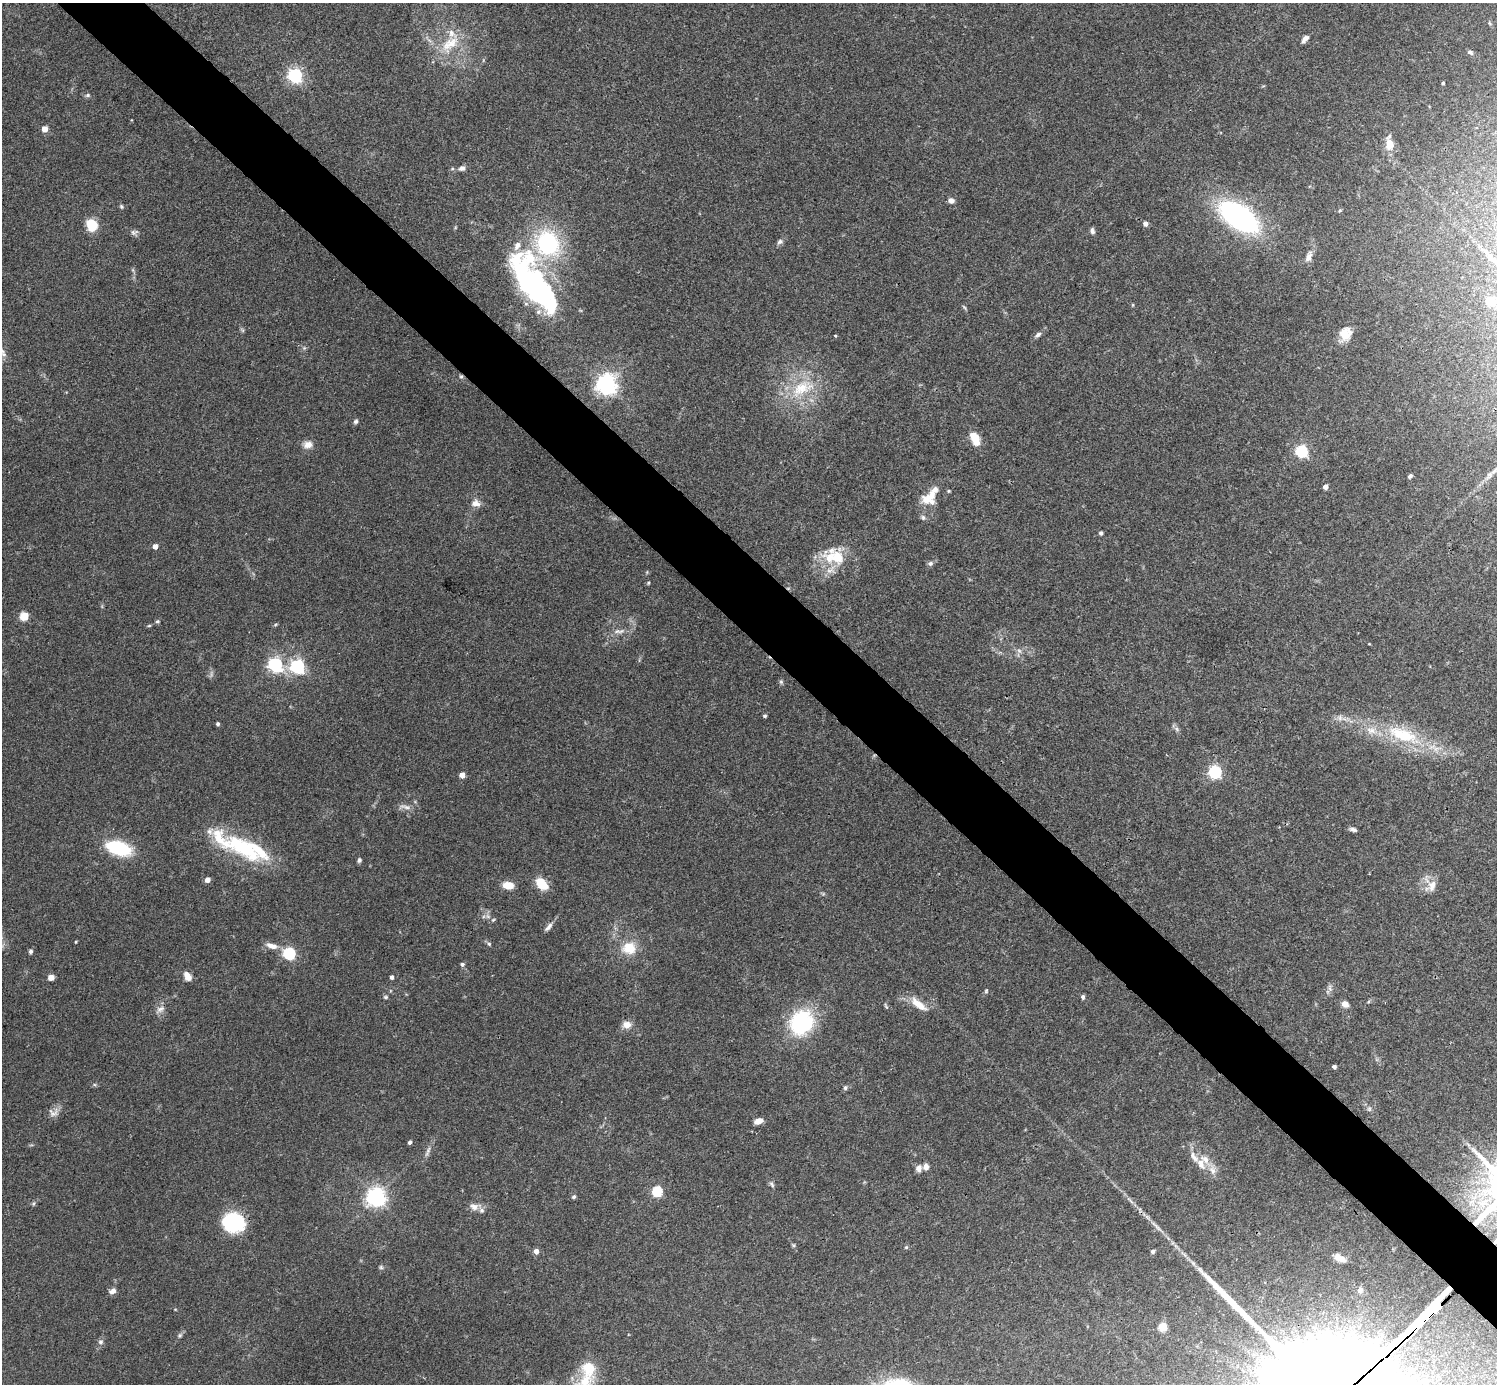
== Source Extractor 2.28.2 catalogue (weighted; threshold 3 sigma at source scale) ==
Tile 6 of 4 x 4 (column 2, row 2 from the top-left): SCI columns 1498-2992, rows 2923-4304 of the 5987 x 5987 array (HDU 1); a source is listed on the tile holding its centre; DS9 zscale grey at full resolution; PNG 1499 x 1386 px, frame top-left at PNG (2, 3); no overlay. Shown black and unused: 5% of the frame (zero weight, under 3 of 4 exposures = <1% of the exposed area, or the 3 px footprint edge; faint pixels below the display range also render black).
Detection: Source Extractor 2.28.2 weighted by HDU 2 'WHT'; one run over the whole footprint, this tile lists its part. Background 0.0754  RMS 0.0055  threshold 0.0246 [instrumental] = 3 sigma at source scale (4.5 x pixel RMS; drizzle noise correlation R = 1.50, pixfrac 1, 0.05/0.05 arcsec/px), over >= 5 px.
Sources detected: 142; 2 inside a brighter object's white glare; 1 long thin detection or spike segment (spike, bleed or trail) — not listed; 15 inside a brighter listed object's ellipse — not listed separately; the other 124 listed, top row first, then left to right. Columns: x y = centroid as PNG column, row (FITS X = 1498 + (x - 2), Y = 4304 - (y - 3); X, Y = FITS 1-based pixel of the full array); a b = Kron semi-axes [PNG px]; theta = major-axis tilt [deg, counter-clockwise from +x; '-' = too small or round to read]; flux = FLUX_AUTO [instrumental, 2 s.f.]
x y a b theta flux
1305 39 11 5 51 2.2
450 44 33 18 43 19
1470 52 6 5 - 1.5
295 75 6 6 - 130
1443 83 3 3 - 0.63
88 95 7 5 1 1.1
45 129 4 4 - 7.9
1389 143 16 8 -84 7.4
462 168 8 6 21 2.2
951 201 6 5 - 2.8
121 206 6 5 - 0.91
1340 210 4 4 - 0.63
1239 217 25 11 -35 220
1145 224 5 4 - 2.9
92 225 14 12 -63 10
1092 231 8 5 -82 1.6
134 232 10 7 11 1.7
780 242 8 6 19 1.5
548 243 25 22 -62 59
1308 257 13 7 72 3.1
533 284 68 27 -54 110
1490 301 6 5 - 14
964 307 7 4 -54 0.75
242 330 7 4 -71 0.83
1345 332 20 12 28 6.4
1038 335 9 5 35 1.6
835 336 4 3 - 0.52
304 348 5 5 - 0.89
461 377 5 5 - 0.84
606 384 7 7 - 370
802 388 39 20 30 26
356 421 6 5 - 1.2
975 439 17 9 -65 8.2
308 445 12 9 5 4
1301 451 6 5 - 73
1489 475 13 6 52 2.5
1410 476 6 4 44 1.1
1325 487 4 4 - 2.7
949 491 4 4 - 0.57
930 496 17 10 23 5.6
476 503 13 9 -7 3.4
923 517 8 5 -74 1.3
1101 533 4 4 - 1.6
155 546 4 4 - 4.3
837 557 32 23 -16 21
930 563 7 6 - 1.4
648 583 5 3 - 0.58
24 616 10 9 - 6
157 621 6 4 20 0.85
275 625 6 3 20 0.63
149 626 5 3 - 0.62
617 631 8 6 27 2.1
1019 651 7 6 - 1.7
275 665 6 6 - 140
297 666 6 6 - 130
781 682 6 5 - 0.95
765 716 4 4 - 0.9
1340 718 8 6 90 2
218 724 4 4 - 1
1177 729 7 4 -88 1.1
1403 735 48 18 -20 37
1215 772 6 6 - 96
462 775 4 4 - 6.5
405 807 18 5 -8 2.8
1353 829 9 5 -15 1.5
119 848 23 12 -18 36
244 848 50 24 -31 45
359 860 6 5 - 1.2
207 880 4 4 - 5.2
542 884 14 9 -42 12
508 885 10 7 -7 8.2
1431 885 21 15 -68 7
488 916 8 5 -31 1.8
548 927 13 5 50 2.3
76 942 3 3 - 0.6
489 944 5 5 - 0.88
272 946 16 8 -15 4.4
629 948 16 14 -8 12
31 951 5 5 - 1.1
289 953 6 5 - 79
462 964 5 5 - 1.2
187 976 10 7 -59 4.6
51 977 5 4 - 5.3
391 977 4 4 - 1.7
986 991 5 5 - 0.73
385 997 6 5 - 0.87
1083 997 5 4 - 1.2
918 1004 24 9 -38 8.2
1345 1004 9 7 -31 2.9
886 1006 9 3 -57 0.77
160 1009 13 8 31 3.1
801 1023 27 23 58 47
627 1025 11 9 9 4.1
1334 1067 4 4 - 1.4
845 1088 6 5 - 0.98
1369 1109 7 6 - 1.2
53 1112 15 12 15 3.7
758 1121 10 5 21 3.7
409 1142 4 4 - 1.4
428 1151 17 5 66 2.4
1201 1164 18 10 -70 6
926 1166 8 6 85 2.5
919 1169 8 7 - 2.8
1212 1170 14 8 -72 4.2
772 1184 9 5 -47 1.2
657 1191 5 5 - 51
376 1197 7 6 - 310
574 1197 6 5 - 1
33 1204 7 3 71 0.77
474 1207 13 9 -19 3.6
234 1221 20 15 15 47
1156 1226 22 4 -44 3.9
794 1245 6 4 -89 0.73
906 1247 5 4 - 0.67
536 1251 5 4 - 3.8
1153 1251 5 5 - 1.1
1339 1258 15 7 -26 5.6
381 1267 6 5 - 0.94
1360 1290 7 6 - 2.4
112 1291 8 6 27 2.6
1163 1327 5 5 - 25
180 1335 8 5 60 1.1
100 1342 7 7 - 1.5
588 1369 24 17 -75 15
Overlapping masked pixels (flux is a lower limit): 2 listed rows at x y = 461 377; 1156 1226
Isophote crosses this tile's border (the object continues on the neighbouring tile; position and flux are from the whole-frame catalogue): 1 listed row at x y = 1489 475